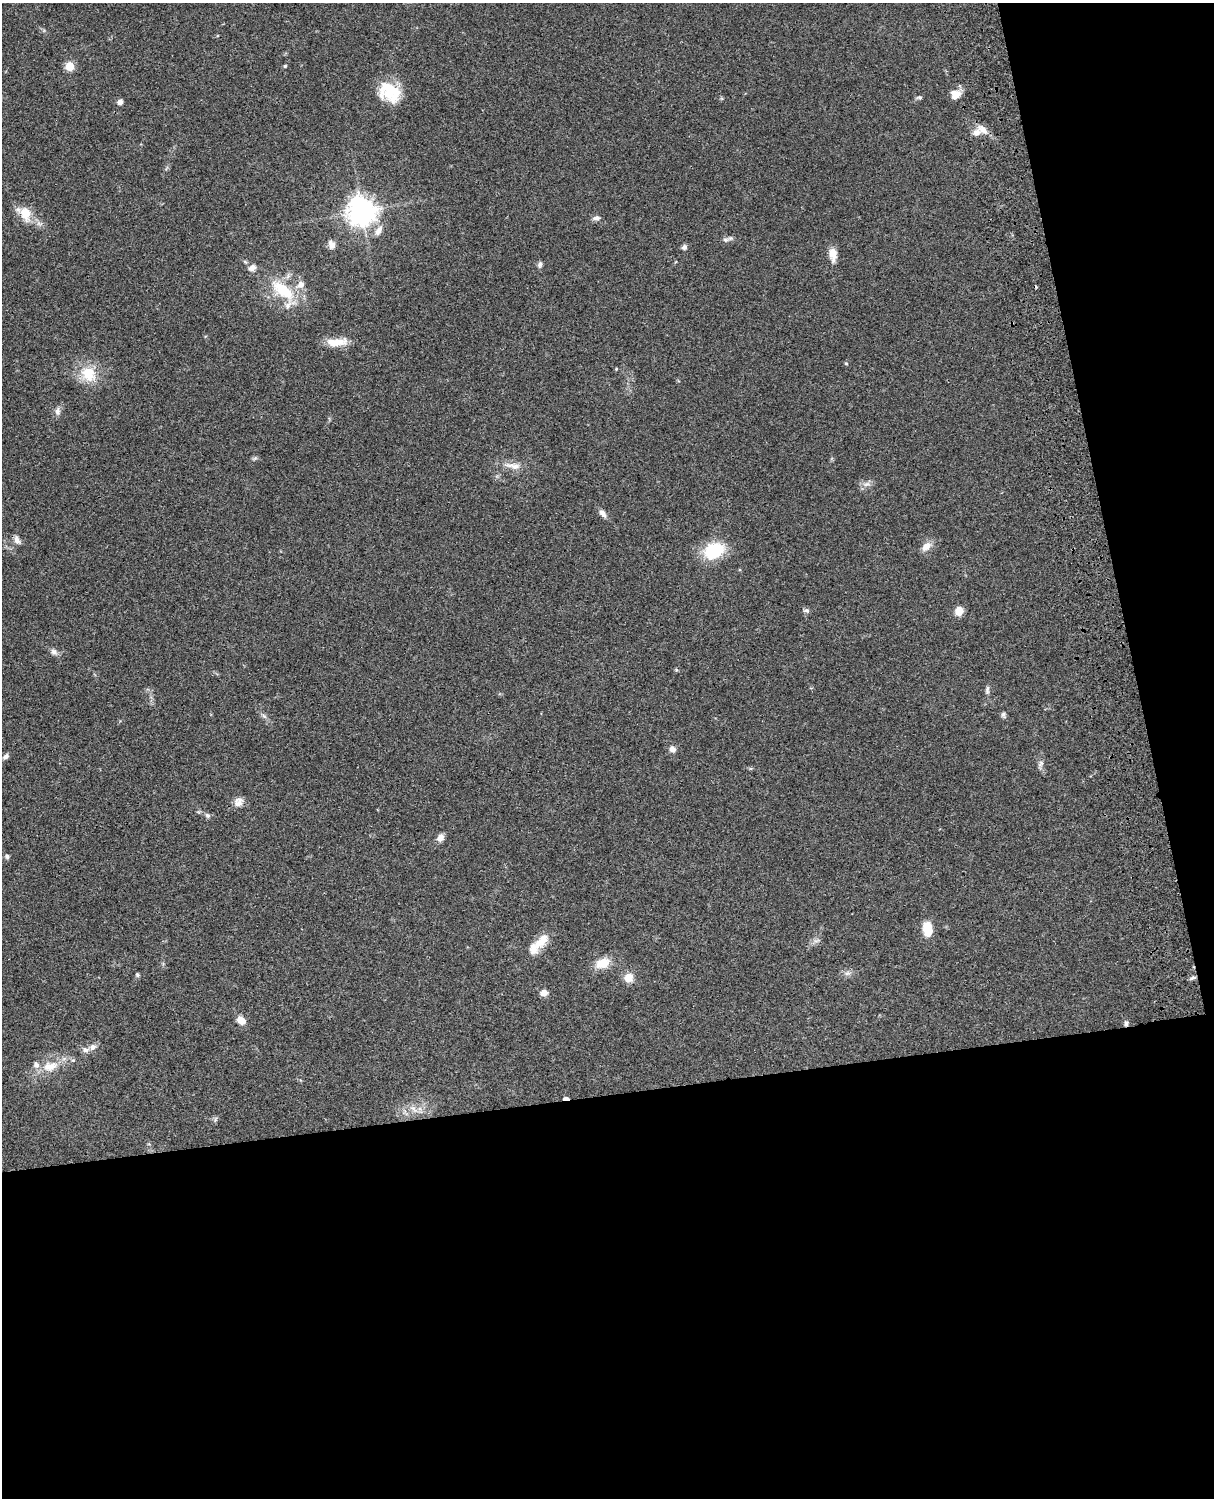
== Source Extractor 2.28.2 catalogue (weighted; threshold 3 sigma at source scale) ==
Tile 12 of 4 x 3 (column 4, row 3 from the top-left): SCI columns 3759-4970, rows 276-1771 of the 5088 x 4925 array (HDU 1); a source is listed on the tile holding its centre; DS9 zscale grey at full resolution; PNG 1216 x 1500 px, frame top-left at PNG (2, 3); no overlay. Shown black and unused: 33% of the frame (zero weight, under 3 of 4 exposures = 6% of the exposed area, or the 3 px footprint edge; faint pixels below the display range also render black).
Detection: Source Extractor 2.28.2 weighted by HDU 2 'WHT'; one run over the whole footprint, this tile lists its part. Background 0.0765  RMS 0.0057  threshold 0.0258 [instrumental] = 3 sigma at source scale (4.5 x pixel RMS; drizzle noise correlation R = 1.50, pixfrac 1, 0.05/0.05 arcsec/px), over >= 5 px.
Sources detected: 64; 1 cosmic-ray / hot-pixel residue — not listed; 5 inside a brighter listed object's ellipse — not listed separately; the other 58 listed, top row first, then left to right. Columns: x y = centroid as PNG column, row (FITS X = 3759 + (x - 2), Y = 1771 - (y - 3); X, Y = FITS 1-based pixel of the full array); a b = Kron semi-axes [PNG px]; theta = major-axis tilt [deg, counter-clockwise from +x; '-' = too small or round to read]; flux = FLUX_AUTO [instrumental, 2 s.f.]
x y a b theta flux
70 66 5 5 - 21
285 66 5 4 - 0.65
389 92 27 19 -34 20
956 94 12 10 20 5.7
920 97 6 5 - 1
120 102 6 6 - 2.1
983 130 17 8 -32 4.7
362 211 9 9 - 650
25 214 22 15 -74 9.6
596 218 10 6 9 2
379 230 14 7 58 3.9
725 240 9 6 9 1.7
332 245 10 8 -73 3
684 247 7 6 - 1.4
833 254 15 8 -86 5.9
540 265 9 6 71 1.4
252 268 10 7 31 2.7
283 290 38 16 -39 25
337 342 28 10 4 8.6
846 363 4 4 - 0.61
616 369 4 3 - 0.54
89 374 23 19 -53 15
57 411 11 7 87 2.4
513 466 26 8 -9 5.9
866 484 11 5 26 2.4
602 513 12 6 -54 2.7
17 540 12 7 -59 2.6
926 546 13 8 44 4.9
714 551 20 14 29 30
806 611 8 5 5 1.3
959 611 9 7 76 6.8
54 652 9 8 - 2.2
676 670 6 4 -89 0.66
987 690 12 5 84 1.6
1003 715 8 6 -85 1.3
264 716 8 4 -45 1.4
672 749 7 7 - 2.7
5 757 8 5 52 1.7
1041 764 10 6 69 1.8
238 802 13 11 48 4.2
208 816 6 6 - 1.3
440 838 10 8 52 3
7 857 6 5 - 1.2
927 929 15 9 -85 12
542 940 28 11 45 9.5
603 963 17 11 21 9.1
847 973 8 6 20 1.9
137 975 5 4 - 0.85
629 978 9 8 - 7.2
1192 978 8 4 26 1.2
544 993 8 6 5 4.3
241 1020 9 7 -41 6.3
1126 1023 6 5 - 1.4
93 1047 10 8 32 2.7
50 1066 23 13 14 11
566 1099 6 3 -1 4.7
413 1109 13 4 -52 2.3
215 1120 8 3 71 0.88
Overlapping masked pixels (flux is a lower limit): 2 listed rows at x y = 1126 1023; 566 1099